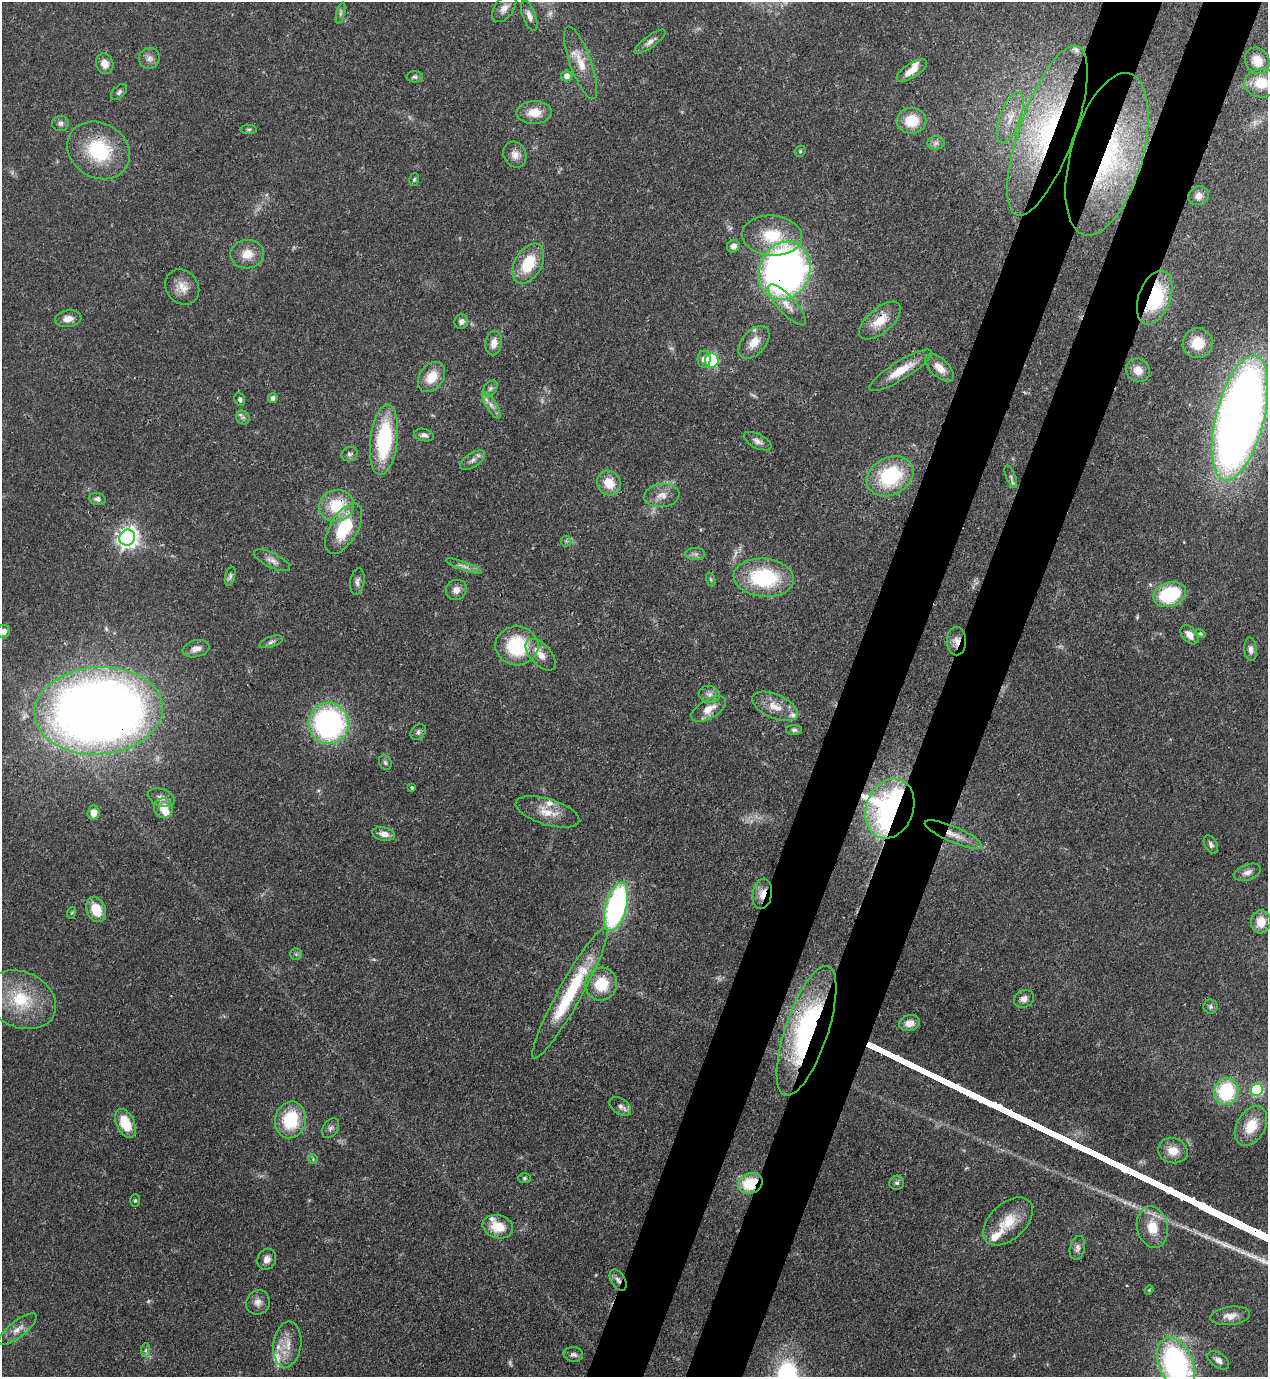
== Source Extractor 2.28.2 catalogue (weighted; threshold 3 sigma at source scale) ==
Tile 10 of 4 x 4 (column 2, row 3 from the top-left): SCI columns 1619-2884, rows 1415-2789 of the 5638 x 5578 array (HDU 1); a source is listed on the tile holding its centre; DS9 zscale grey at full resolution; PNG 1270 x 1379 px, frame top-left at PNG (2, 2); each listed source drawn as its Kron ellipse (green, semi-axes under 4 px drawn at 4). Shown black and unused: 9% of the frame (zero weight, under 3 of 4 exposures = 7% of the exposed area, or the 3 px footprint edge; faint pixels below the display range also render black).
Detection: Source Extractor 2.28.2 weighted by HDU 2 'WHT'; one run over the whole footprint, this tile lists its part. Background 0.0517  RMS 0.0035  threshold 0.0157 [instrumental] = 3 sigma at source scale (4.5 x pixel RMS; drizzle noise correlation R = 1.50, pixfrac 1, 0.05/0.05 arcsec/px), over >= 5 px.
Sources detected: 158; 5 too faint to see at this stretch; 1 long thin detection or spike segment (spike, bleed or trail) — neither listed nor drawn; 9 inside a brighter listed object's ellipse — not listed separately; the other 143 listed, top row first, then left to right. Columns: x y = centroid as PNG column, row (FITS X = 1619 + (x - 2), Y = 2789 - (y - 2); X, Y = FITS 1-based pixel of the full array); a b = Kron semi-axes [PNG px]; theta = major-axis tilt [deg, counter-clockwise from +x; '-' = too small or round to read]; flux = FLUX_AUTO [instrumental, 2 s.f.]
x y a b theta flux
504 8 16 9 51 2.6
341 13 11 3 75 0.8
529 16 16 6 -70 2
650 42 19 6 36 1.8
149 58 11 10 - 2
1257 61 14 11 -60 4.5
581 63 38 10 -70 7
105 64 10 8 -71 3
912 70 17 7 33 4.4
567 76 5 5 - 2.1
415 77 8 5 2 0.84
1261 83 17 14 -1 7.5
119 92 9 6 46 1
534 113 18 11 2 6
1010 117 27 10 70 6.2
911 121 15 13 1 9.5
61 123 8 7 - 1.2
249 129 8 4 1 0.62
1047 131 90 27 70 59
936 143 8 7 - 1.3
99 150 33 27 -31 24
800 151 6 5 - 0.52
1107 154 84 36 74 61
515 155 13 11 -64 2.8
414 180 6 5 - 0.63
1198 196 10 9 - 2.1
772 236 30 20 -3 15
733 246 7 6 - 2
247 254 17 14 8 5.6
528 264 22 13 60 13
784 271 30 25 65 190
182 287 18 16 -53 4.7
1155 297 28 16 70 28
787 305 26 9 -48 4.3
68 319 13 8 8 2.9
880 321 25 12 40 7.1
461 322 7 7 - 1.6
754 342 19 11 49 5.2
494 343 12 8 80 2.9
1198 343 15 15 - 8.3
704 359 8 6 -88 2
712 360 7 6 - 25
940 368 17 9 -43 4
901 370 36 9 32 8.3
1138 370 12 11 - 3.7
432 377 16 11 54 6.8
490 388 9 6 49 1
273 398 5 4 - 1.2
240 399 6 5 - 0.94
491 405 15 5 -58 2.2
243 417 7 6 - 0.99
1240 418 64 24 76 450
424 435 10 6 -14 1.3
384 440 35 13 83 31
758 441 15 7 -26 1.9
350 454 8 7 - 1
472 460 14 7 34 1.8
890 476 24 19 27 28
1011 477 12 4 -68 1
609 483 13 11 -54 6.6
662 495 18 11 7 3.7
97 499 8 6 -13 1.1
336 506 17 15 19 14
344 529 28 14 60 17
127 537 8 7 - 200
566 541 5 5 - 0.58
695 554 10 6 0 1.2
272 560 20 7 -26 2.3
464 566 19 3 -20 1.6
230 576 10 5 75 0.89
764 578 30 19 -5 29
711 579 7 4 -71 0.51
357 581 13 7 81 1.5
456 590 11 9 41 2.4
1170 594 16 12 20 27
4 631 6 6 - 2.1
1200 634 5 4 - 0.5
1190 635 11 7 -48 2.6
956 641 14 9 -90 2.9
271 642 12 5 19 1.1
517 646 21 19 -3 26
196 649 14 8 14 2.9
1251 649 12 6 -85 1.4
541 655 19 10 -48 4.4
709 694 10 8 -15 1.8
775 706 25 12 -24 6
709 709 19 9 30 4.9
98 711 64 43 4 490
329 723 20 20 - 84
794 730 8 5 0 0.85
418 732 9 7 50 1
385 762 7 6 - 0.8
412 787 4 4 - 0.57
161 798 14 8 -21 2.2
163 808 10 9 - 5.8
890 809 30 23 70 110
547 812 33 13 -17 7
94 813 7 6 - 2.7
384 834 11 6 -11 2.8
953 834 31 8 -23 5.1
1211 845 10 6 -63 1.1
1247 872 14 7 20 2
762 894 15 9 80 4.3
616 907 25 10 74 76
96 910 13 9 -66 8
71 913 6 4 70 0.44
1261 922 11 10 - 5.4
296 954 6 5 - 0.65
601 984 16 16 - 12
570 993 74 12 61 29
1024 999 10 8 28 2.1
21 1000 37 27 -26 22
1211 1007 7 7 - 0.88
910 1023 10 8 13 3
807 1031 68 21 71 80
1257 1090 6 6 - 33
1226 1091 13 12 - 25
620 1106 12 7 -36 1.7
290 1120 18 15 76 18
125 1123 15 9 -66 10
1251 1126 21 14 61 8.2
331 1128 11 7 57 1.3
1173 1151 15 12 -15 5.2
313 1159 5 5 - 0.48
525 1178 6 5 - 0.62
750 1183 13 10 24 14
897 1183 7 7 - 0.99
135 1201 6 5 - 0.57
1008 1221 29 18 43 9.6
498 1227 15 11 -16 7.5
1152 1227 21 15 -78 8.5
1077 1248 12 7 75 1.6
267 1259 11 9 63 2.2
618 1280 11 7 -59 1.8
1149 1290 4 4 - 0.37
258 1302 12 11 - 2.4
1230 1316 20 9 7 3.4
18 1329 23 8 38 3.4
287 1344 23 14 83 5.9
146 1350 7 4 88 0.72
573 1354 10 7 -5 1.5
1218 1360 12 7 -36 1.9
1176 1364 27 17 -67 75
Overlapping masked pixels (flux is a lower limit): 14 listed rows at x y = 1047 131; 1107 154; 784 271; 1155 297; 880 321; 336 506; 956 641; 98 711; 890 809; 953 834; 762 894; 807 1031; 750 1183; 618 1280
Isophote crosses this tile's border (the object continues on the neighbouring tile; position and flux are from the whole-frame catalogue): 2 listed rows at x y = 4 631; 1176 1364